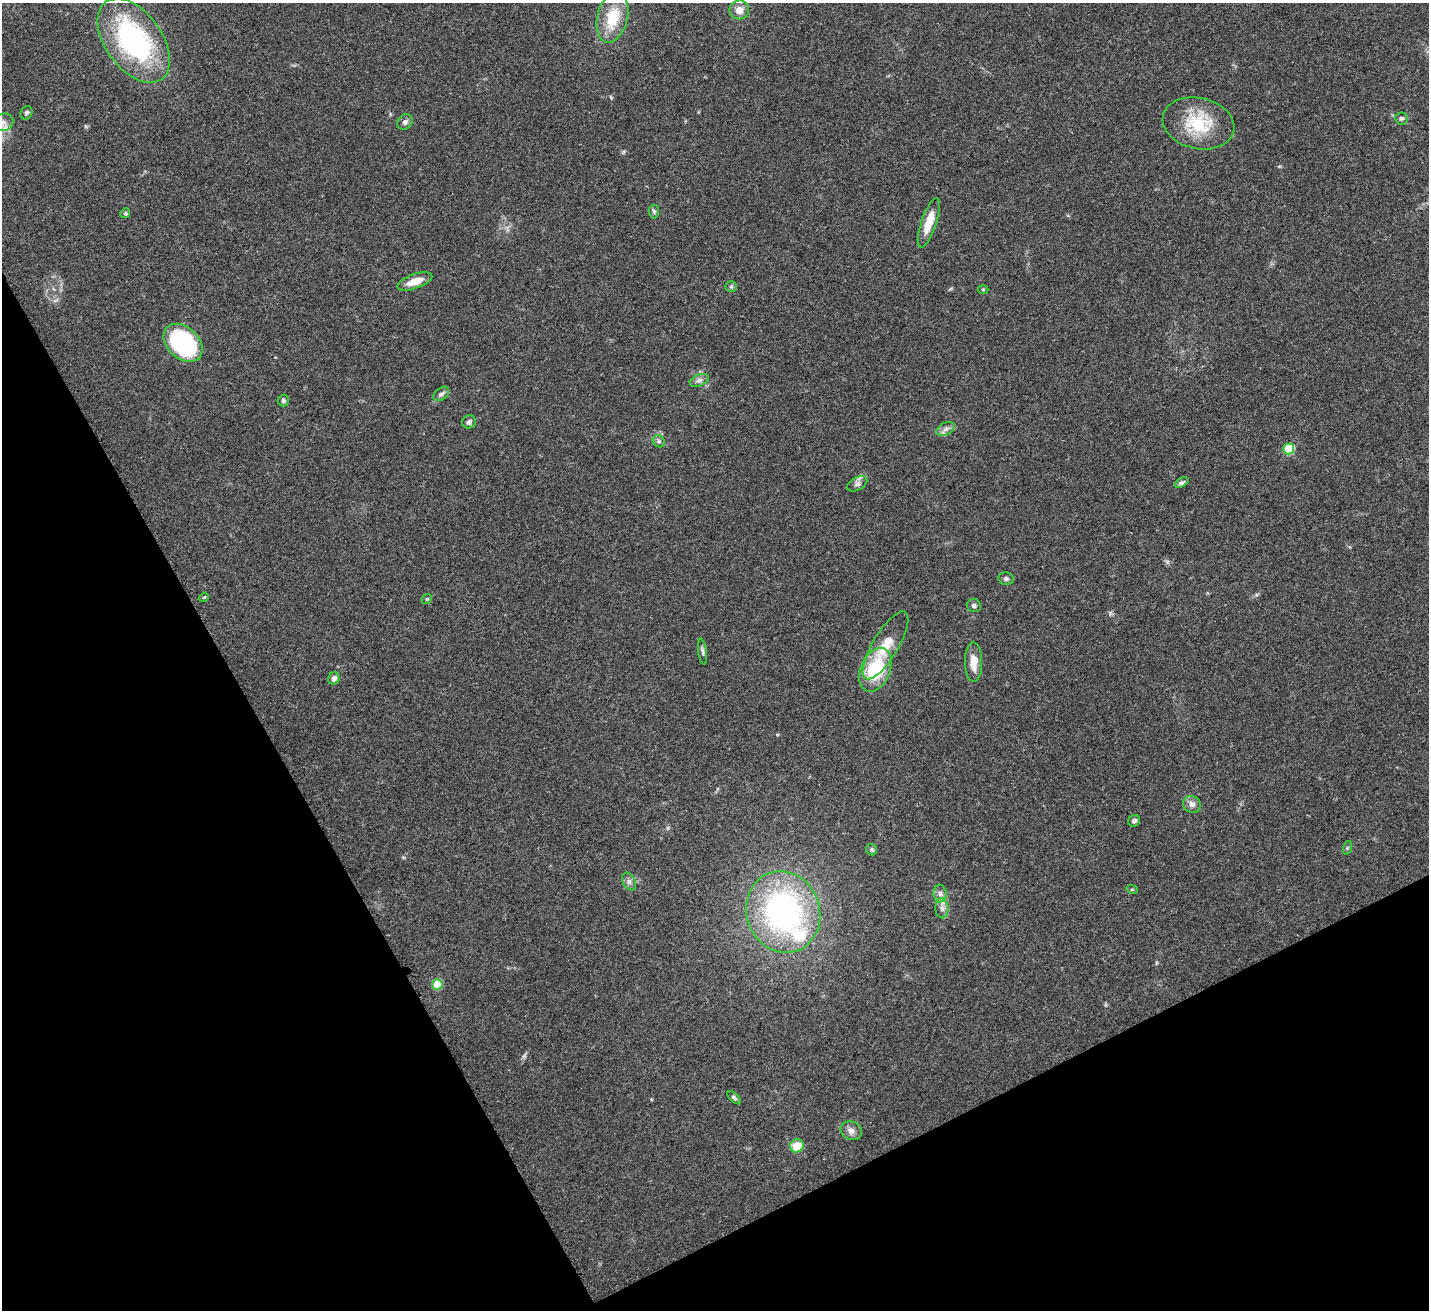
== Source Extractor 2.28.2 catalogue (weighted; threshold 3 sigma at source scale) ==
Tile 14 of 4 x 4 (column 2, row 4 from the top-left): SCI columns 1474-2900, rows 224-1531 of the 5797 x 5807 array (HDU 1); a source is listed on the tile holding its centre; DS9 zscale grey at full resolution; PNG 1431 x 1312 px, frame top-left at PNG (2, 3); each listed source drawn as its Kron ellipse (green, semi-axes under 4 px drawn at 4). Shown black and unused: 27% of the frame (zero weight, under 3 of 4 exposures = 5% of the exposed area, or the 3 px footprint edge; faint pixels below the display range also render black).
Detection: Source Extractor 2.28.2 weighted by HDU 2 'WHT'; one run over the whole footprint, this tile lists its part. Background 0.0412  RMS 0.0047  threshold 0.0213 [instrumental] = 3 sigma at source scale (4.5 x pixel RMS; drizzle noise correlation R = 1.50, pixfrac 1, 0.05/0.05 arcsec/px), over >= 5 px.
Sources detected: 47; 1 inside a brighter listed object's ellipse — not listed separately; the other 46 listed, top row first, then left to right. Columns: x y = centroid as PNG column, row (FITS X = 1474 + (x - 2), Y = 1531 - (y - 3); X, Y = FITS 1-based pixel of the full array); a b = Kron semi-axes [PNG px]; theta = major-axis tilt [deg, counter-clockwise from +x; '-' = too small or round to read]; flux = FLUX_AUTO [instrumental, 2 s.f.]
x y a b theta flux
739 10 10 9 - 4.3
612 17 26 15 76 17
134 41 48 28 -54 87
26 113 7 5 62 0.99
1401 118 6 6 - 1.1
3 122 10 8 22 3.3
405 122 8 7 - 1.6
1198 123 36 25 -13 25
654 211 7 5 -86 0.91
125 213 5 4 - 0.62
929 223 26 7 71 9
415 281 18 7 19 6.6
731 287 6 5 - 0.81
983 289 5 3 - 0.47
183 343 22 15 -44 63
699 380 10 5 21 1.6
441 394 9 5 38 1.3
283 401 6 5 - 1
469 422 7 6 - 1.5
945 429 10 6 27 1.9
659 441 6 5 - 1.1
1289 449 5 5 - 26
1181 483 7 4 27 1.2
857 484 11 6 29 1.9
1006 579 8 6 -11 1.1
204 597 5 4 - 0.47
427 599 5 4 - 0.62
974 606 7 6 - 1.1
885 645 39 12 59 12
703 652 13 4 -82 1.3
973 662 20 8 -89 6
875 670 23 15 67 27
334 678 6 5 - 2.1
1192 804 9 8 - 2.4
1134 821 6 5 - 1.3
1347 848 7 4 72 0.73
872 850 6 5 - 0.97
629 881 9 6 -63 1.6
1132 889 6 3 -17 0.53
940 894 9 6 -86 2
942 908 10 6 -89 2.1
783 912 41 36 -69 120
437 984 5 5 - 14
734 1098 8 4 -43 0.99
851 1131 11 9 -26 2.8
797 1146 7 6 - 8.5
Isophote crosses this tile's border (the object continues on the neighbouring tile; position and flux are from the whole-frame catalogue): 1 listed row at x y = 3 122